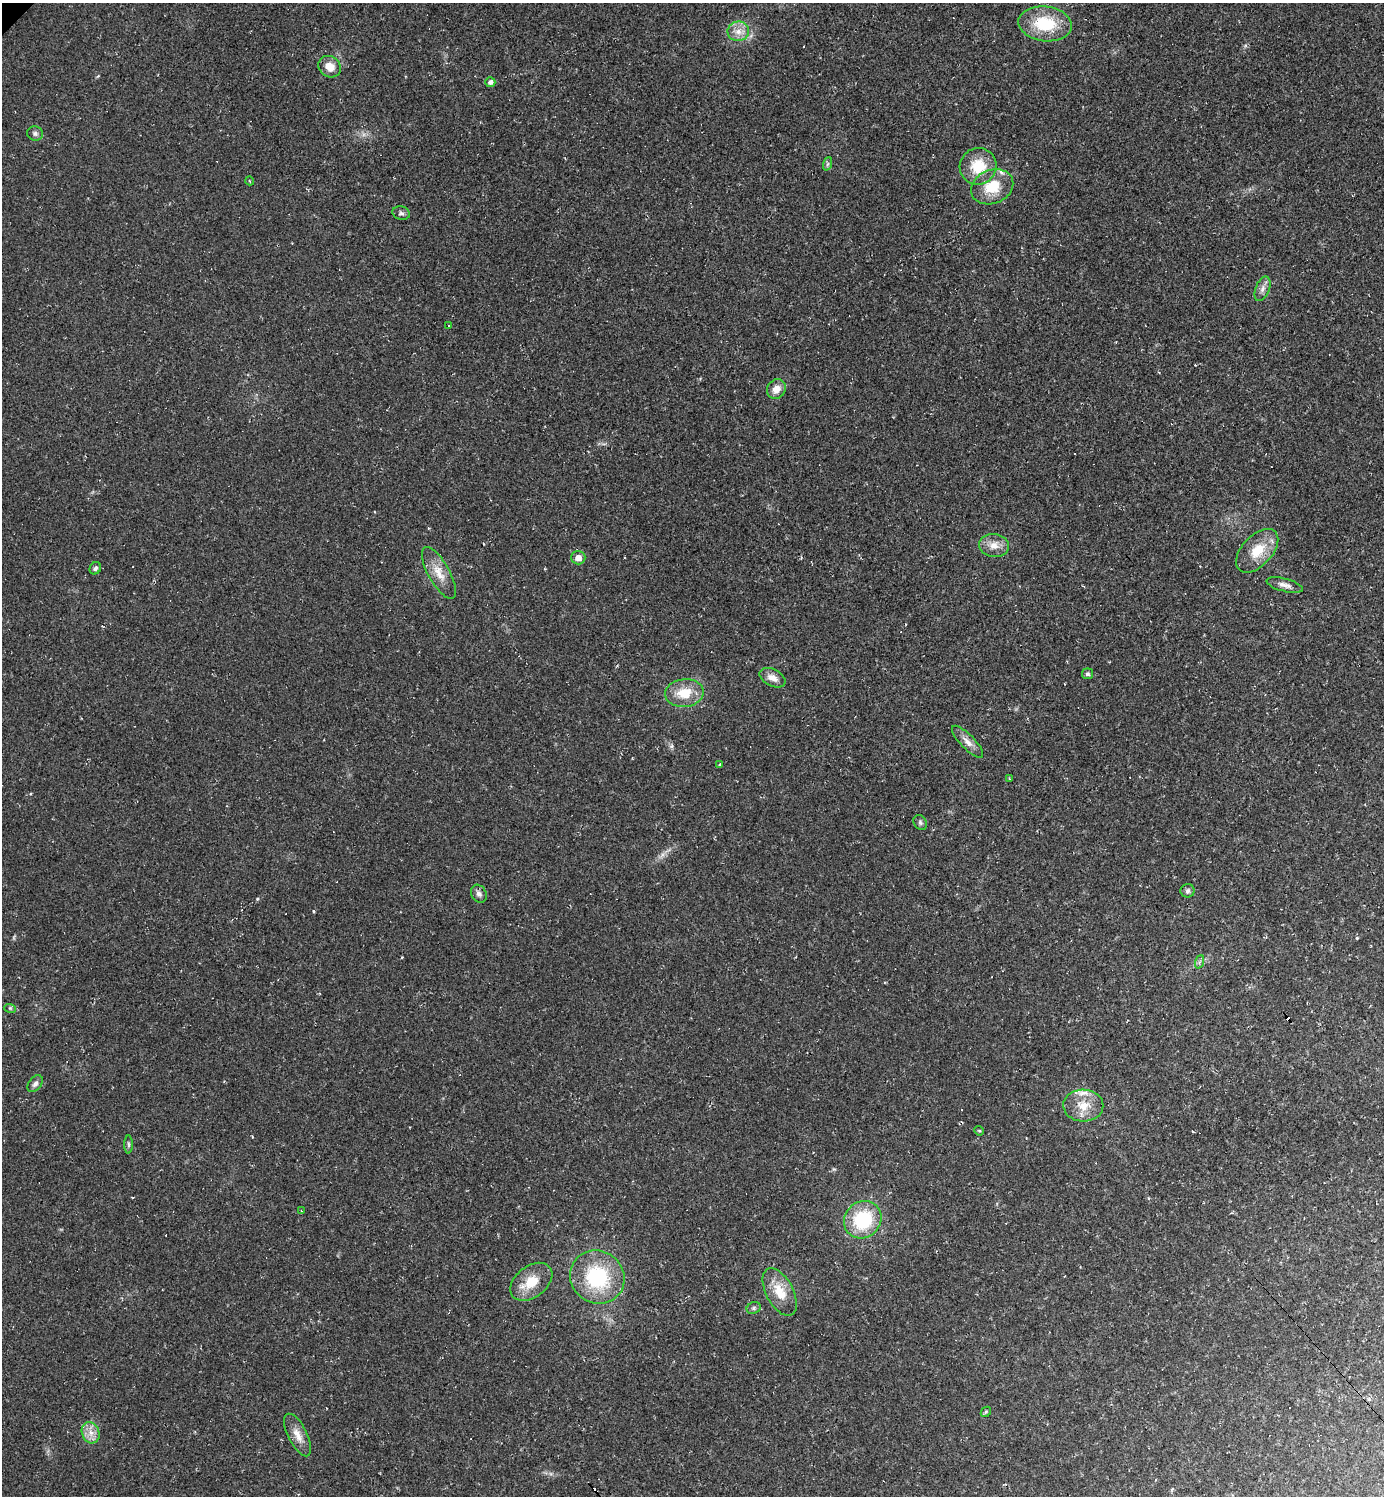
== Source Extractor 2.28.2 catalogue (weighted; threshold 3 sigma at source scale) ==
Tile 6 of 4 x 4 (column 2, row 2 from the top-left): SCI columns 1536-2917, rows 2990-4483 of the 5977 x 5977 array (HDU 1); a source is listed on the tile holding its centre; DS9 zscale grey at full resolution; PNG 1386 x 1498 px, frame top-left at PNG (2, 3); each listed source drawn as its Kron ellipse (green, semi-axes under 4 px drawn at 4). Shown black and unused: <1% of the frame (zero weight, under 2 of 3 exposures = <1% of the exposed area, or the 3 px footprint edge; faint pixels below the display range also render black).
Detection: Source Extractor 2.28.2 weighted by HDU 2 'WHT'; one run over the whole footprint, this tile lists its part. Background 0.0318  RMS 0.0063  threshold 0.0283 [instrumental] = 3 sigma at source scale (4.5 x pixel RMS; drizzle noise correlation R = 1.50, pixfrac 1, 0.05/0.05 arcsec/px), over >= 5 px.
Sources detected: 58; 13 cosmic-ray / hot-pixel residue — neither listed nor drawn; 2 inside a brighter listed object's ellipse — not listed separately; the other 43 listed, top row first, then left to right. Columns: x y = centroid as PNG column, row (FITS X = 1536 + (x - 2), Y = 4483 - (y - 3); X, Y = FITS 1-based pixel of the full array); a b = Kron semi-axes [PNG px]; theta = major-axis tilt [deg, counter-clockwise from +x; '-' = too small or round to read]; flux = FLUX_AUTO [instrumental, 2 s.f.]
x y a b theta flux
1045 24 27 17 -7 29
738 31 11 9 17 5.6
330 67 12 10 -36 7.3
490 82 5 5 - 2.4
35 133 8 7 - 1.8
827 164 7 4 71 1.1
978 166 18 18 - 19
250 181 4 3 - 0.5
992 187 22 17 23 18
401 213 9 7 -15 1.8
1263 289 13 7 69 3.3
449 325 2 2 - 0.46
776 389 10 9 - 5.9
994 545 15 11 -7 6.5
1257 551 26 15 47 17
578 558 7 7 - 4.4
95 568 6 5 - 1.7
439 573 29 10 -61 10
1285 585 19 6 -14 3.8
1087 674 5 5 - 1.5
773 678 14 8 -27 5.1
684 693 19 14 6 15
968 742 21 7 -46 4.7
720 765 3 2 - 0.76
1009 779 3 3 - 0.59
920 822 8 6 -59 1.5
1187 891 7 6 - 1.8
479 894 9 7 -61 2.6
1199 962 7 4 70 1.2
10 1008 6 3 -18 0.82
35 1084 9 6 52 2.4
1083 1106 20 16 -2 12
979 1131 5 4 - 0.76
129 1144 9 4 -90 1.4
301 1211 3 3 - 0.73
863 1220 20 18 46 38
597 1277 28 26 -37 50
531 1282 24 15 38 15
780 1292 26 13 -62 13
754 1308 7 5 22 1.3
986 1412 6 4 45 0.81
91 1433 11 8 -66 5.3
298 1435 23 9 -64 7.1